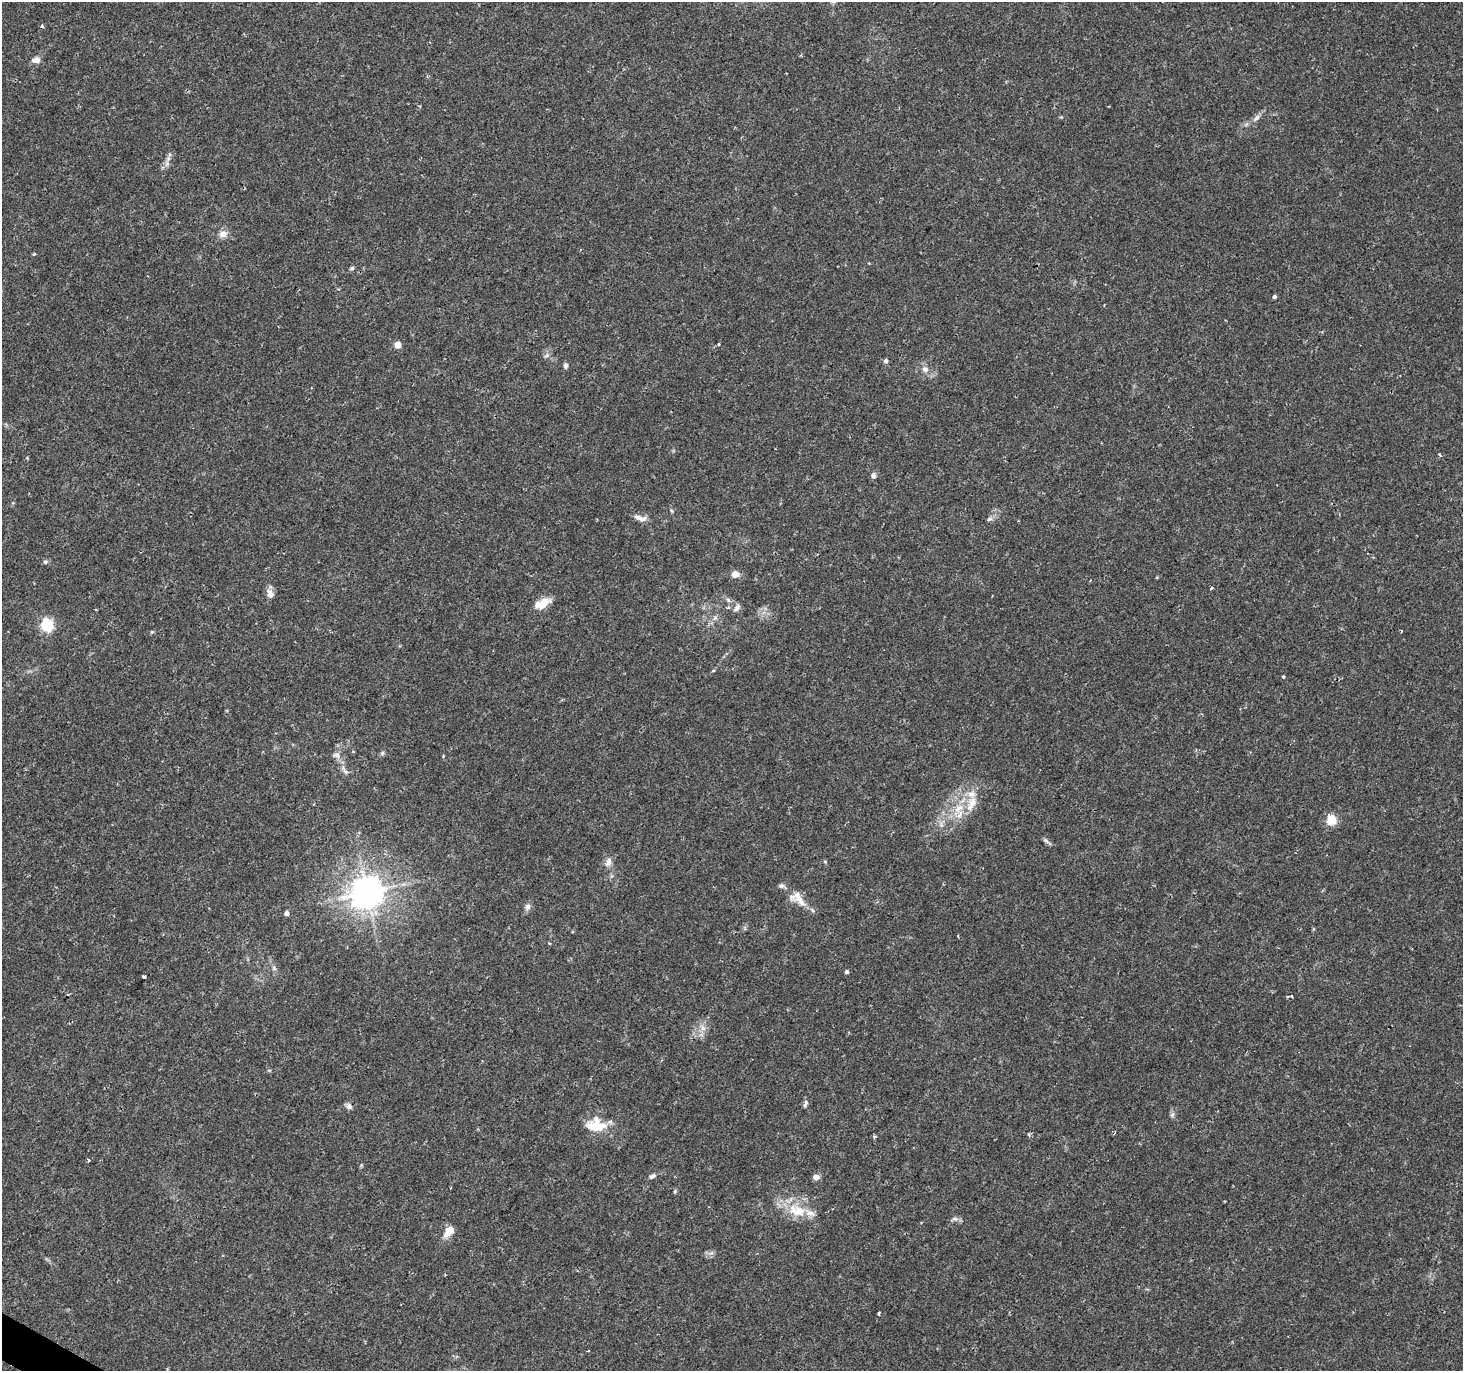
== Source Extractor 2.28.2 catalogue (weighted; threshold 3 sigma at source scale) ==
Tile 7 of 4 x 4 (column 3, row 2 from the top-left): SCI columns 2925-4385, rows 2933-4301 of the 5854 x 5930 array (HDU 1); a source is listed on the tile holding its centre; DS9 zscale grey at full resolution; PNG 1465 x 1373 px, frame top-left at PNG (2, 2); no overlay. Shown black and unused: <1% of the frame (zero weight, under 2 of 3 exposures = <1% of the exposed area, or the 3 px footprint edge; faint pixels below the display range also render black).
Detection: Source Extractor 2.28.2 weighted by HDU 2 'WHT'; one run over the whole footprint, this tile lists its part. Background 0.0162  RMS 0.0025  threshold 0.0112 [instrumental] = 3 sigma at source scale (4.5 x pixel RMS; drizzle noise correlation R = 1.50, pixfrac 1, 0.0396/0.0396 arcsec/px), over >= 5 px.
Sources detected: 68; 4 inside a brighter listed object's ellipse — not listed separately; the other 64 listed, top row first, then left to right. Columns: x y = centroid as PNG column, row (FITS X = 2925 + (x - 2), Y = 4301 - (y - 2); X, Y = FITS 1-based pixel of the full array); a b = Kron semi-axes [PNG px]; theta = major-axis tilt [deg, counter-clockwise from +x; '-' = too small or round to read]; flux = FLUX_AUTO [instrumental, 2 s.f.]
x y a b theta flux
42 26 5 4 - 0.37
36 60 12 8 6 1.2
1256 118 12 6 44 1.2
168 159 8 6 69 0.94
223 234 10 8 16 1.7
34 254 4 3 - 0.25
352 268 6 4 17 0.4
1274 296 4 4 - 0.54
719 344 3 3 - 0.59
397 345 5 4 - 4.4
546 355 7 4 44 0.54
886 361 5 4 - 0.75
565 366 7 6 - 0.58
925 369 9 8 - 1.3
1440 455 4 3 - 0.44
873 476 7 6 - 0.8
640 518 18 6 -13 1.6
989 519 8 5 25 0.59
45 562 7 5 -1 0.5
735 574 9 8 - 1.7
1211 588 4 3 - 0.34
270 594 13 8 -71 1.6
728 600 9 5 -37 0.7
542 603 20 9 29 3.5
736 608 11 6 54 0.98
715 618 7 6 - 0.73
47 625 6 6 - 35
1401 631 3 2 - 0.35
152 632 6 3 17 0.31
713 671 3 3 - 0.85
1283 677 4 3 - 0.39
382 753 6 5 - 0.42
336 755 11 7 -7 1.1
443 756 4 3 - 0.29
346 772 8 6 -17 0.75
972 803 24 11 66 4.2
959 808 16 8 35 3.2
1331 820 5 5 - 12
1046 841 11 5 -39 0.64
608 862 14 8 66 1.4
367 892 10 9 - 380
798 899 28 14 -35 4.3
527 907 9 8 - 0.97
287 913 4 4 - 1
958 935 3 2 - 0.24
274 968 7 5 -46 0.56
847 972 5 4 - 0.5
144 976 3 3 - 6
1292 996 4 3 - 0.22
703 1028 9 6 -61 1.2
805 1104 10 5 69 0.63
349 1106 9 7 -42 0.9
1172 1115 8 6 74 0.64
595 1127 23 20 -19 6.3
874 1137 6 4 6 0.37
88 1160 4 3 - 0.3
652 1176 10 6 22 0.79
816 1177 8 6 10 1.1
675 1191 6 5 - 0.34
797 1211 30 16 -16 7.4
955 1219 9 6 -17 0.8
449 1231 12 8 48 3.4
879 1313 3 3 - 1.1
588 1351 3 2 - 0.24